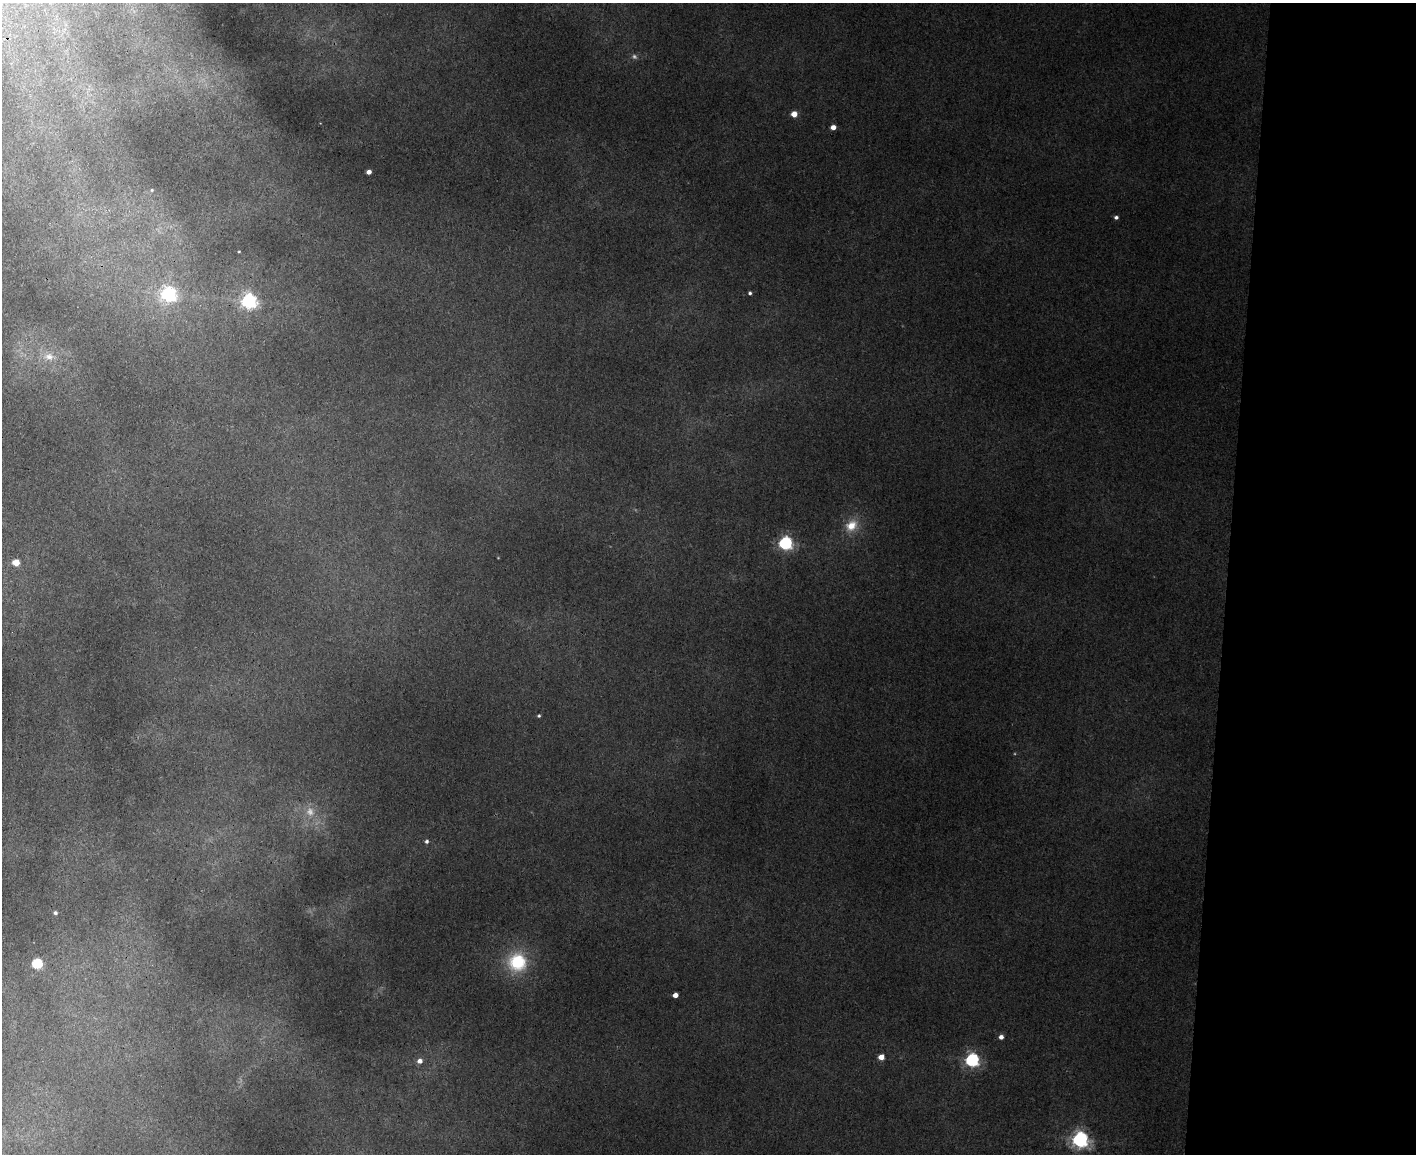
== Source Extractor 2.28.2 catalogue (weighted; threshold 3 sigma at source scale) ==
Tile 9 of 3 x 4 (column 3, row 3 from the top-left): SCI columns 3117-4530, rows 1168-2319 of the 4707 x 4636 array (HDU 1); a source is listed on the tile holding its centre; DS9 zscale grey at full resolution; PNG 1418 x 1156 px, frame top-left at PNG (2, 3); no overlay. Shown black and unused: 13% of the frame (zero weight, under 3 of 4 exposures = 6% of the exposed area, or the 3 px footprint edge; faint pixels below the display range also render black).
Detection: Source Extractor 2.28.2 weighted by HDU 2 'WHT'; one run over the whole footprint, this tile lists its part. Background 0.0941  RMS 0.008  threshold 0.0361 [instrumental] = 3 sigma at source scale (4.5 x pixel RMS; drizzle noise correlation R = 1.50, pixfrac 1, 0.05/0.05 arcsec/px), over >= 5 px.
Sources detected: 24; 2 too faint to see at this stretch — not listed; the other 22 listed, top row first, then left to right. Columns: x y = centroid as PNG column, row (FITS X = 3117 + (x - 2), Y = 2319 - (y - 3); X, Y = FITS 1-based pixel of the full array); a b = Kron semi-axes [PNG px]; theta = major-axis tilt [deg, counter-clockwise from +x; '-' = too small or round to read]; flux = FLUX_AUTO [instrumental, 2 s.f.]
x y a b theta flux
794 114 4 4 - 8.5
833 127 4 4 - 4.7
369 172 4 4 - 3.6
1116 217 4 4 - 1.5
750 293 3 3 - 1.1
168 294 6 6 - 160
249 301 6 6 - 170
49 357 11 8 -15 4.4
851 526 14 11 39 9.3
785 543 6 5 - 120
16 562 5 4 - 12
539 716 4 4 - 0.83
427 841 5 4 - 1.3
55 913 4 4 - 1.3
517 962 17 17 - 30
37 964 5 5 - 49
675 995 4 4 - 4.4
1001 1037 4 4 - 2.8
881 1057 4 4 - 6.9
972 1060 6 6 - 120
420 1061 5 5 - 3.5
1080 1140 6 6 - 220